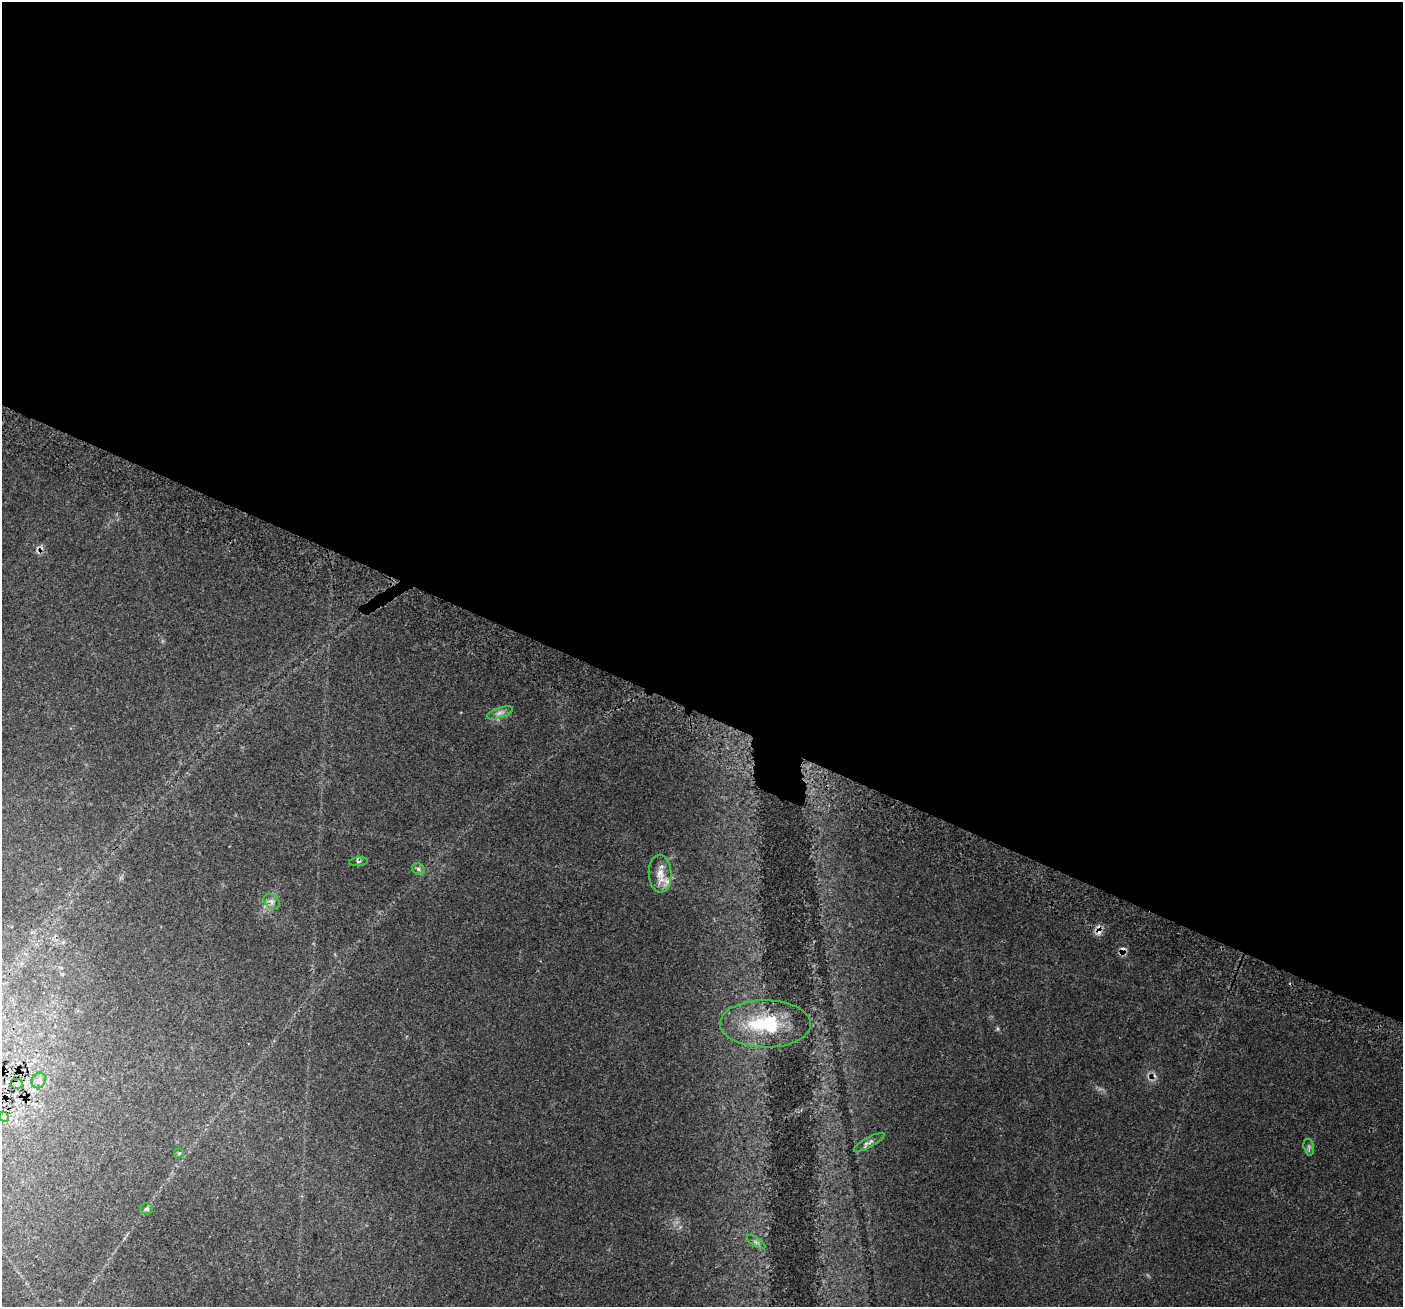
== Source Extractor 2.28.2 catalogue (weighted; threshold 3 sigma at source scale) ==
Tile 3 of 4 x 4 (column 3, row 1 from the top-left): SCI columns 2936-4336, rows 4325-5629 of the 5862 x 5975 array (HDU 1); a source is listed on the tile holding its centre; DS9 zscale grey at full resolution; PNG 1405 x 1309 px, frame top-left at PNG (2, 2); each listed source drawn as its Kron ellipse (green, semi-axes under 4 px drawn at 4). Shown black and unused: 55% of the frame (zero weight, under 3 of 4 exposures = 9% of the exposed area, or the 3 px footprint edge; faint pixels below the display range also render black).
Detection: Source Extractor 2.28.2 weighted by HDU 2 'WHT'; one run over the whole footprint, this tile lists its part. Background 0.0437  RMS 0.0039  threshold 0.0176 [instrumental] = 3 sigma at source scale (4.5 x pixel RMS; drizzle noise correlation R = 1.50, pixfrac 1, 0.0396/0.0396 arcsec/px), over >= 5 px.
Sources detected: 18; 3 cosmic-ray / hot-pixel residue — neither listed nor drawn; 1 inside a brighter listed object's ellipse — not listed separately; the other 14 listed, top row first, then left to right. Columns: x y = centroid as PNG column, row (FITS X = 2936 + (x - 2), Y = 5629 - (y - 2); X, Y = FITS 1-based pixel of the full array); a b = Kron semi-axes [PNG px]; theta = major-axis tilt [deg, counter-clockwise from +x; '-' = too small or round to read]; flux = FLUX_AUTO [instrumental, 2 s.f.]
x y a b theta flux
500 713 14 5 20 1.6
358 862 9 4 7 0.61
418 869 7 5 -40 0.86
660 874 19 11 -88 4.6
272 901 9 6 -36 1.4
765 1024 45 23 -1 28
39 1080 8 7 - 1.4
17 1084 6 5 - 0.62
4 1117 6 4 -45 0.64
869 1142 17 5 29 1.6
1309 1147 8 5 -76 0.92
179 1153 5 4 - 0.46
147 1209 6 5 - 0.7
756 1242 10 4 -32 1.1
Unlisted compact peaks at least as high as the median listed source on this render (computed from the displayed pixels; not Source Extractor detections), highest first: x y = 998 1029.